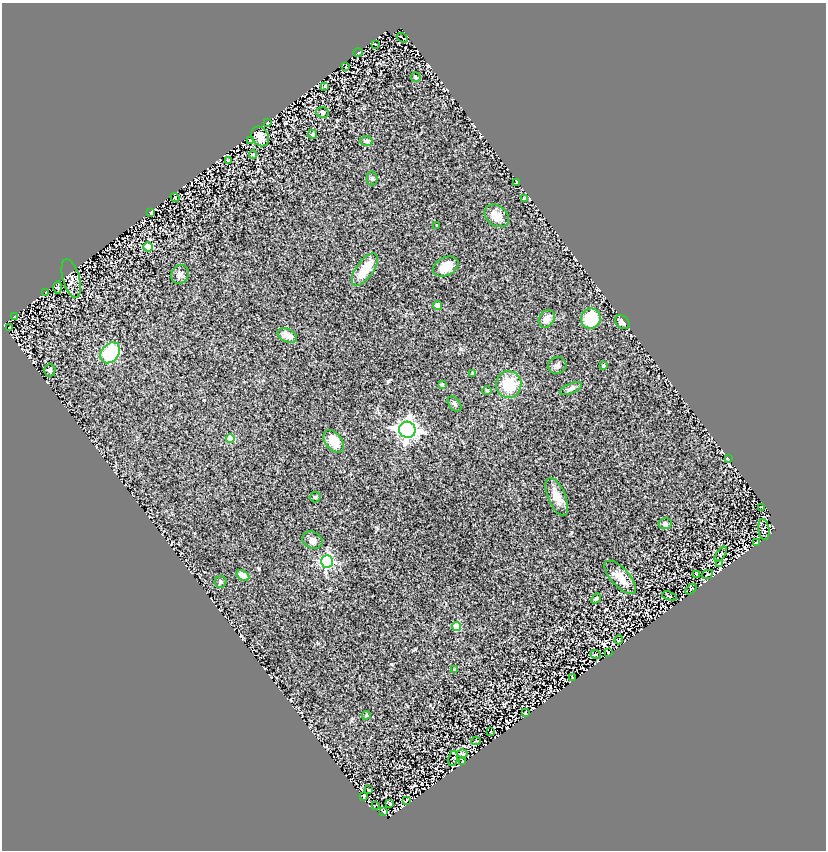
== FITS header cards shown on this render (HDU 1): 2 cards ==
NAXIS1  =                  824
NAXIS2  =                  848

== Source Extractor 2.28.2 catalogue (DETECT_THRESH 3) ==
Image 824 x 848 px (HDU 1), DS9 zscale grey, 1 PNG px = 1 image px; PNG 828 x 852 px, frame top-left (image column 1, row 848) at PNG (2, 3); each listed source drawn as its Kron ellipse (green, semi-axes under 4 px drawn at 4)
Background 1.09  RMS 0.1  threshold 0.302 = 3 sigma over >= 5 px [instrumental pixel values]
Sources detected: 86; all 86 listed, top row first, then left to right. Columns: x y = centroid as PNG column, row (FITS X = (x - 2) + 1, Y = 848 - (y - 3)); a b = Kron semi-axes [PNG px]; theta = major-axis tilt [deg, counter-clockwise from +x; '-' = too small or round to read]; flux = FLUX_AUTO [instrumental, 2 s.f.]
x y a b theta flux
402 38 6 2 -39 7.6
375 44 3 2 - 4.1
358 53 5 3 - 5.3
346 67 4 2 - 5.7
416 77 5 5 - 13
325 86 3 3 - 32
322 112 6 5 - 14
268 123 3 2 - 4.6
313 134 4 3 - 7.4
260 136 10 8 -58 58
250 141 3 3 - 5.4
366 141 7 4 1 14
253 155 4 4 - 16
228 160 4 3 - 6.9
372 178 7 5 89 15
516 182 3 2 - 3.4
175 197 4 3 - 41
524 198 4 3 - 7.1
151 212 3 2 - 7.5
497 216 13 10 -37 77
437 226 3 2 - 7.6
148 247 5 4 - 170
446 267 13 9 26 89
365 269 19 8 54 140
180 274 10 8 64 31
71 278 20 8 -74 42
58 287 6 3 89 7.2
46 292 3 2 - 3.6
437 305 4 4 - 57
15 317 3 2 - 4.1
547 319 9 7 57 47
591 319 10 9 - 220
622 322 8 6 -42 32
10 327 3 2 - 6.5
287 336 10 6 -24 57
110 353 11 8 52 340
557 365 9 8 - 18
603 366 3 3 - 11
50 370 6 5 - 12
473 373 3 3 - 14
509 384 13 12 - 170
442 385 3 3 - 13
571 389 12 5 23 22
487 391 4 4 - 6.9
455 404 9 5 -53 15
407 430 8 8 - 3300
230 439 4 4 - 110
334 441 13 8 -50 110
728 459 3 2 - 6.2
315 497 5 5 - 9.7
557 497 20 8 -67 81
762 507 3 2 - 5.7
665 524 6 5 - 15
764 530 10 5 -82 12
312 540 10 8 -29 27
757 542 3 2 - 5
721 554 9 4 53 6.2
327 561 6 6 - 980
719 564 3 2 - 4
697 574 3 2 - 5.4
243 575 7 4 -28 60
707 575 6 2 27 4.9
620 577 21 9 -48 89
221 582 6 6 - 14
691 589 6 4 45 4.5
669 596 7 3 -18 5.6
596 598 5 4 - 9.5
457 626 4 4 - 210
619 640 4 2 - 4.3
608 653 3 2 - 5.6
596 655 5 3 - 6.2
454 670 3 3 - 9.8
572 678 3 2 - 3.8
525 713 3 2 - 6.2
366 715 4 4 - 8
491 732 3 2 - 5.1
476 741 5 2 - 6.5
462 754 5 2 - 9.2
453 758 8 4 78 10
462 762 3 2 - 3.7
369 790 4 2 - 4.9
364 796 3 2 - 5.1
406 800 3 2 - 5.8
390 804 4 2 - 5.9
375 805 3 2 - 3.9
384 812 4 3 - 16